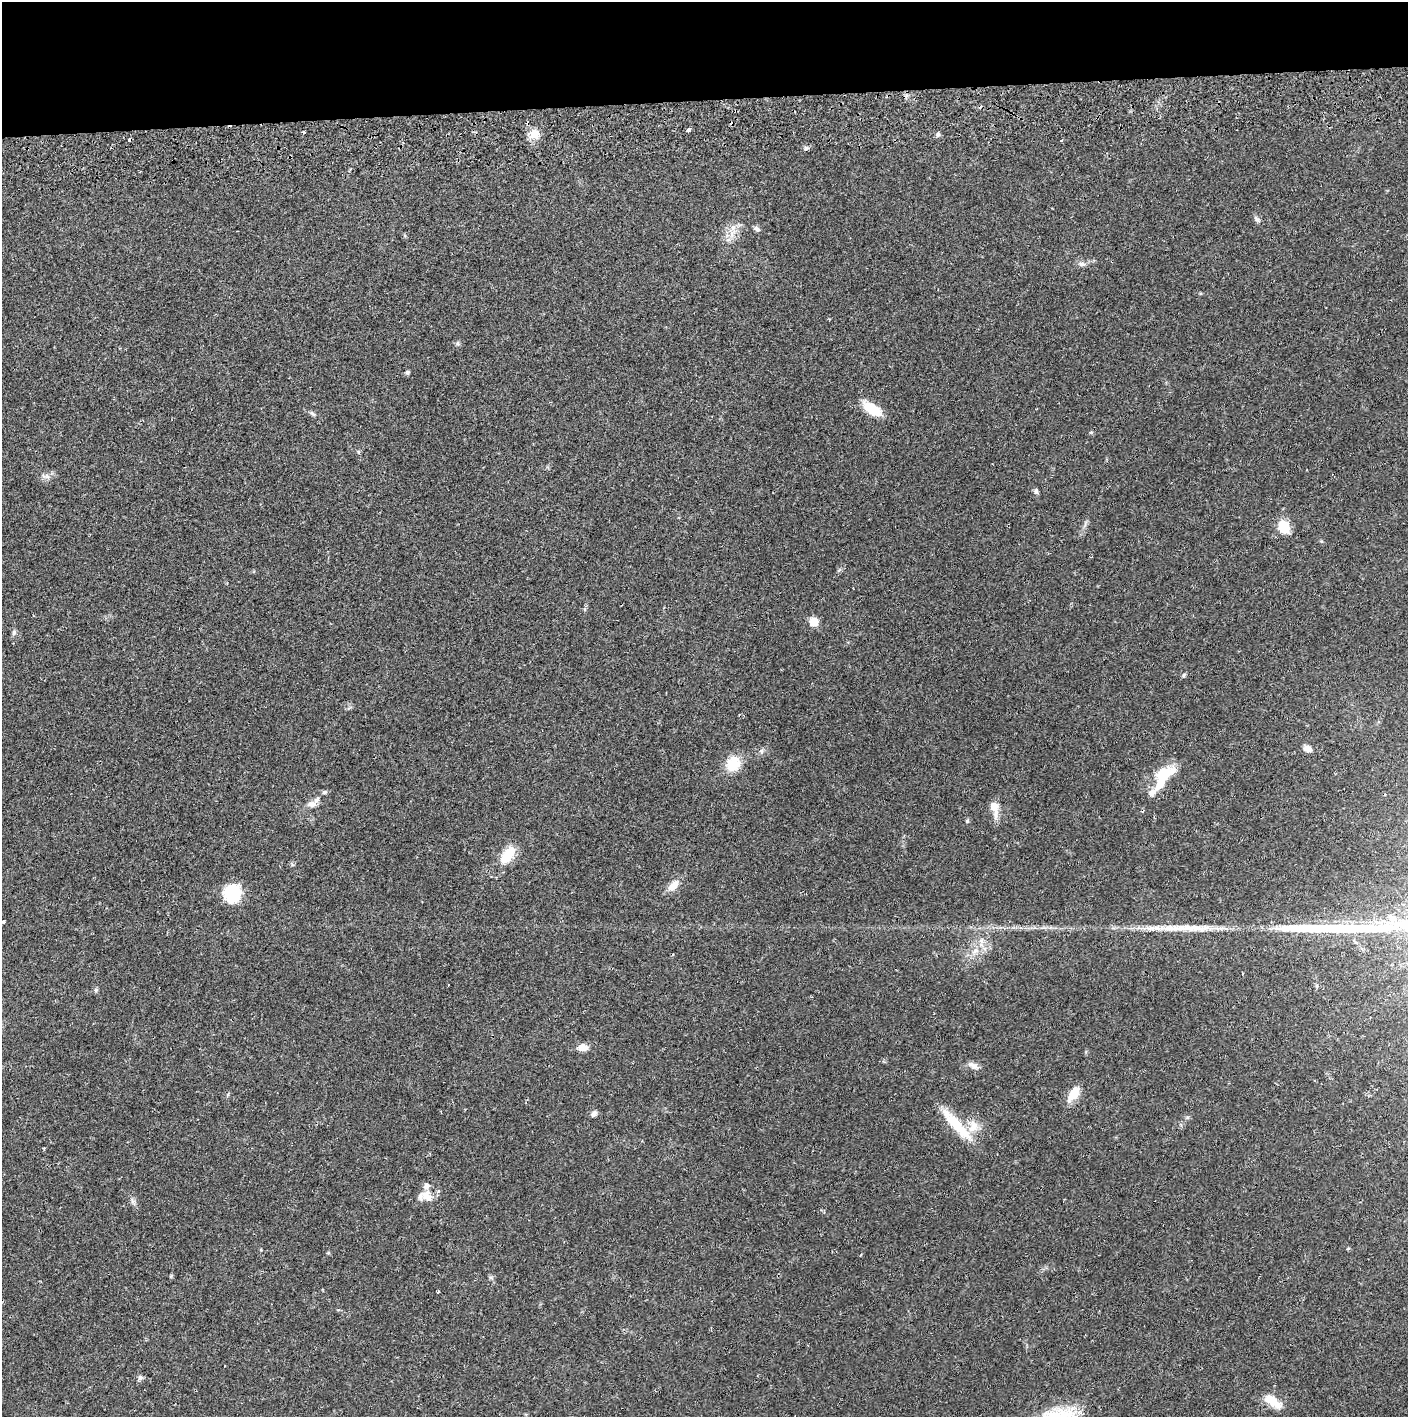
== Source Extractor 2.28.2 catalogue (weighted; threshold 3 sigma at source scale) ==
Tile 2 of 3 x 3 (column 2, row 1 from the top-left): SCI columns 1410-2815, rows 2887-4301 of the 4229 x 4360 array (HDU 1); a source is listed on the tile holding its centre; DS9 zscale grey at full resolution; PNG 1410 x 1419 px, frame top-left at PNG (2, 2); no overlay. Shown black and unused: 7% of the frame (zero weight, under 2 of 3 exposures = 3% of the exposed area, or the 3 px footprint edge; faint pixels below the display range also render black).
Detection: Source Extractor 2.28.2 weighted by HDU 2 'WHT'; one run over the whole footprint, this tile lists its part. Background 0.0221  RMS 0.0035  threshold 0.0157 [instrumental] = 3 sigma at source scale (4.5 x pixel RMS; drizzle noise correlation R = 1.50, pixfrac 1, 0.05/0.05 arcsec/px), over >= 5 px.
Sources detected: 58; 1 inside a brighter object's white glare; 5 cosmic-ray / hot-pixel residue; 1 long thin detection or spike segment (spike, bleed or trail) — not listed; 6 inside a brighter listed object's ellipse — not listed separately; the other 45 listed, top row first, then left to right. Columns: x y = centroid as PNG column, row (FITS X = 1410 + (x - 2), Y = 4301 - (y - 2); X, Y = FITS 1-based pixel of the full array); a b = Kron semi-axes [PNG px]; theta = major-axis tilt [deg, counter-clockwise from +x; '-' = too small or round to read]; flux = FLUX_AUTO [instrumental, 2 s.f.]
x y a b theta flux
689 130 4 3 - 3.2
304 132 3 2 - 0.5
534 134 15 13 16 3.5
1257 219 11 5 -52 0.91
733 228 10 6 64 1.8
757 229 9 5 -37 0.94
1082 264 9 6 -9 1.1
458 343 6 4 89 0.55
407 372 5 4 - 0.76
872 409 19 9 -32 9.6
313 414 9 4 -44 0.69
47 477 7 4 -19 0.91
1036 491 7 5 -84 0.91
1284 527 12 10 -62 8
814 622 8 8 - 4.3
14 632 8 6 88 0.79
1184 675 7 4 53 0.47
1308 748 9 7 -25 2
733 764 20 17 65 7.2
1164 775 28 14 36 11
324 792 7 5 17 0.7
312 804 12 8 6 1.9
994 806 13 11 -54 3.5
967 821 5 4 - 0.45
508 855 20 10 56 8.7
673 886 18 10 45 3.4
232 893 14 13 - 19
3 922 3 3 - 1
982 940 9 4 -83 1
975 950 8 6 88 1.4
448 985 3 3 - 0.42
96 990 6 5 - 0.54
582 1047 11 8 3 3.1
973 1066 16 7 -29 1.8
1074 1094 18 10 56 5.3
594 1114 8 6 47 1.3
957 1125 48 12 -47 12
44 1148 3 3 - 0.31
427 1196 18 13 -53 3.6
132 1201 7 4 -72 0.83
1348 1248 5 3 - 0.36
261 1250 4 3 - 0.31
438 1292 3 2 - 0.56
140 1377 6 6 - 0.8
1272 1401 20 9 -35 6.3
Unlisted compact peaks at least as high as the median listed source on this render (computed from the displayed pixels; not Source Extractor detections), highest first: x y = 806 148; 938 134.